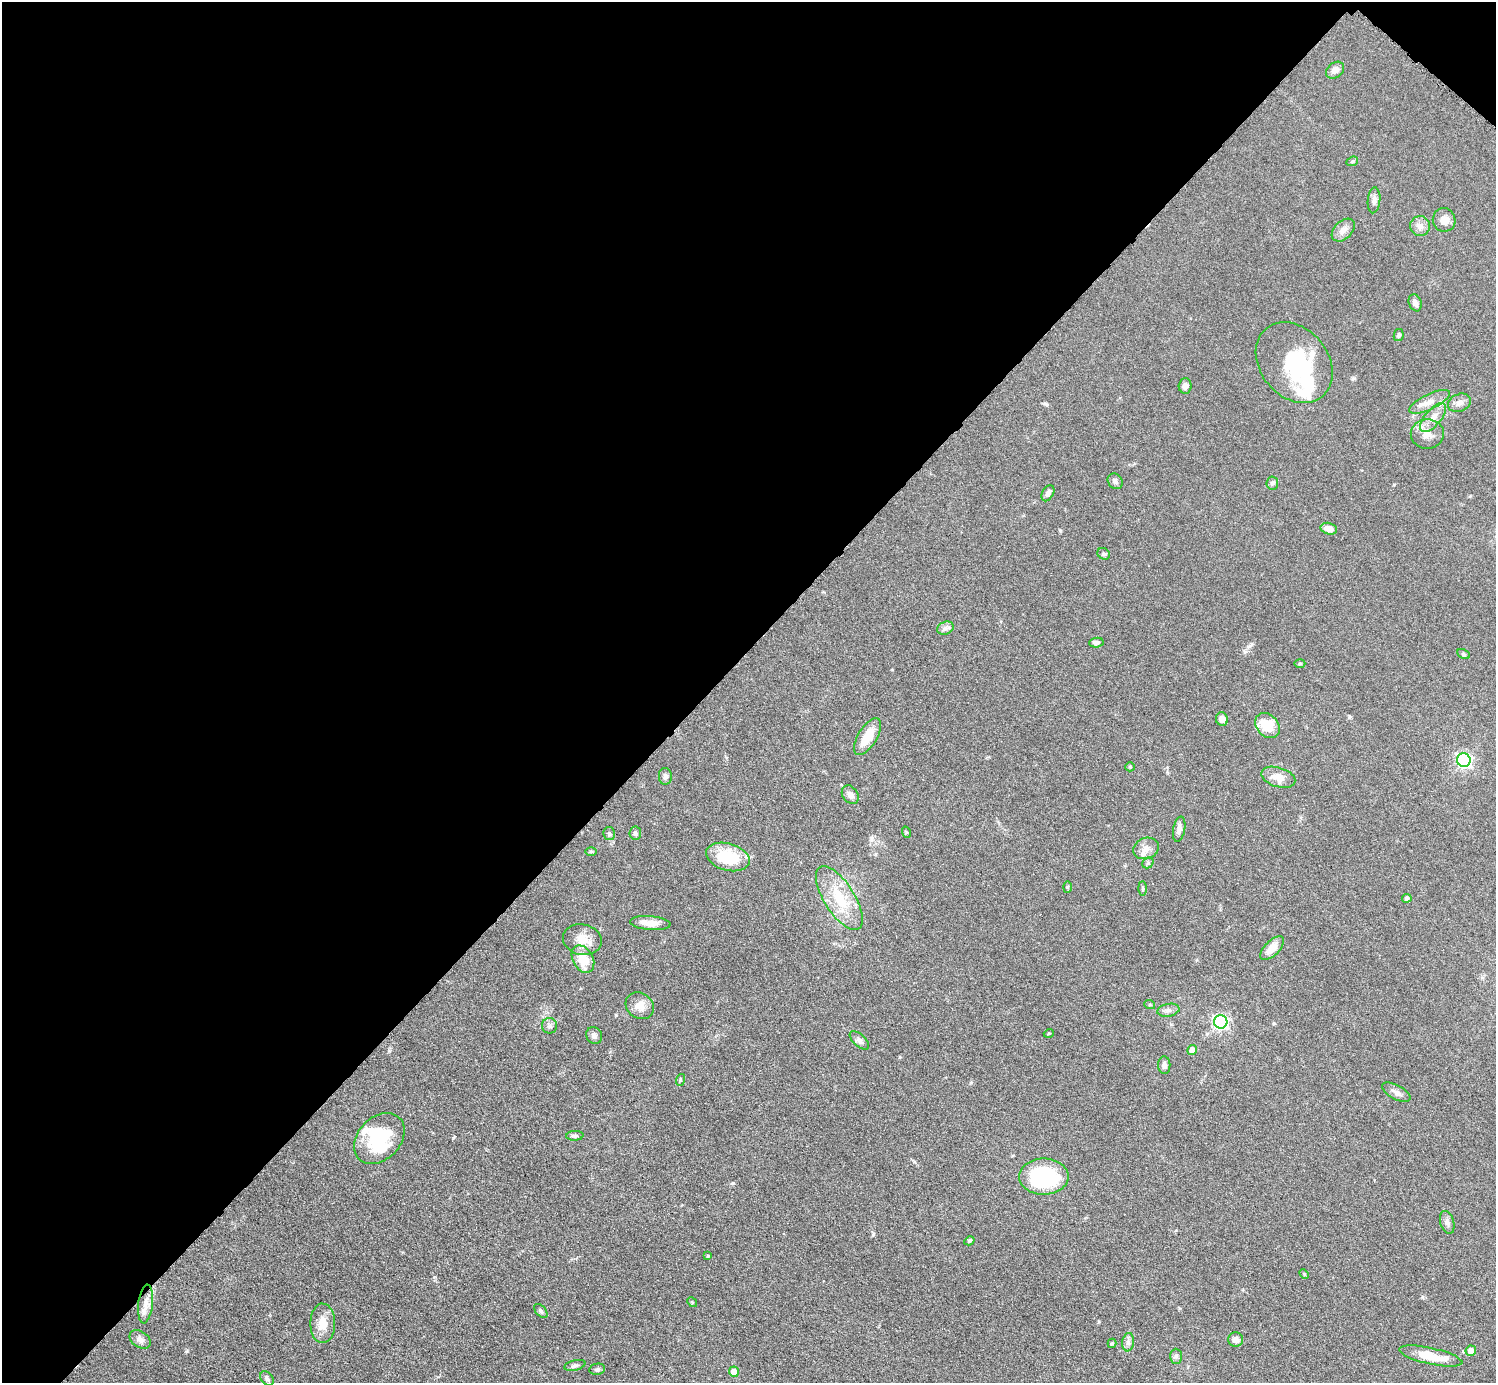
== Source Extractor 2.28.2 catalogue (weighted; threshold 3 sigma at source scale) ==
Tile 2 of 4 x 4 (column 2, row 1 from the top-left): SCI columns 1497-2990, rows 4445-5825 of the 5982 x 5984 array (HDU 1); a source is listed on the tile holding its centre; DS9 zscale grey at full resolution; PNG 1498 x 1385 px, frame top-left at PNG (2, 2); each listed source drawn as its Kron ellipse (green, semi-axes under 4 px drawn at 4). Shown black and unused: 48% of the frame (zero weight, under 6 of 12 exposures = <1% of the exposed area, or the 3 px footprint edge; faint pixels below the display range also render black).
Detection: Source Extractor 2.28.2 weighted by HDU 2 'WHT'; one run over the whole footprint, this tile lists its part. Background 0.0392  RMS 0.0038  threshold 0.0157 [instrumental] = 3 sigma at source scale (4.09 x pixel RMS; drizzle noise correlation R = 1.36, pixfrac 0.8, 0.05/0.05 arcsec/px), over >= 5 px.
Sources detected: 88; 5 inside a brighter object's white glare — neither listed nor drawn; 2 inside a brighter listed object's ellipse — not listed separately; the other 81 listed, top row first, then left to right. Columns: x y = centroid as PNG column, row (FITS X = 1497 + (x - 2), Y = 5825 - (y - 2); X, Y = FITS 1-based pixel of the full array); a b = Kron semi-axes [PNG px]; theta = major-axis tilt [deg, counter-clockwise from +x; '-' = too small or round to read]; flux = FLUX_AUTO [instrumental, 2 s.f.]
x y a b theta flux
1335 70 10 7 40 2.1
1352 161 6 4 22 0.46
1374 200 13 6 85 1.5
1444 220 12 11 - 2.9
1420 226 10 10 - 2.2
1343 230 13 9 45 2.3
1415 303 9 6 -69 1.6
1399 335 6 5 - 0.7
1294 363 44 34 -51 30
1185 386 8 6 87 1.8
1429 402 22 7 25 3.7
1459 403 12 8 22 1.9
1433 417 18 8 49 3.8
1427 434 16 15 - 4.1
1115 481 8 7 - 1.2
1272 483 6 6 - 0.77
1048 493 8 5 61 1.4
1329 529 8 5 -14 2.7
1104 554 7 5 -32 0.66
945 628 8 6 21 1.2
1096 643 7 5 6 1.2
1463 654 6 4 -29 0.54
1300 664 5 3 - 0.43
1222 719 7 6 - 2.1
1267 726 14 10 -48 9
868 737 21 9 58 7.2
1464 760 7 6 - 80
1130 767 5 4 - 0.41
665 776 8 6 -87 1.1
1278 777 17 9 -17 4.4
850 795 10 7 -53 2
1179 829 13 6 79 1.8
906 832 6 3 -72 0.38
635 833 7 6 - 0.85
609 834 6 6 - 0.79
1146 848 13 10 18 2.9
591 851 6 4 0 0.51
728 857 22 13 -16 15
1148 863 6 5 - 0.61
1067 887 6 4 88 0.38
1142 888 7 4 -90 0.49
839 898 37 15 -58 14
1407 898 5 4 - 0.92
650 923 20 7 -4 3.9
582 940 19 15 -13 5.2
1272 948 15 7 45 4.3
583 959 14 10 -61 8
1150 1005 5 3 - 0.39
640 1006 15 12 -36 3.7
1168 1010 11 6 11 1.4
1221 1022 7 6 - 80
549 1026 8 7 - 1.2
1049 1033 5 3 - 0.3
594 1036 8 7 - 1.3
859 1040 12 6 -42 1.3
1192 1050 5 4 - 2.8
1164 1065 9 6 -88 1.5
680 1080 6 3 72 0.41
1396 1092 15 7 -29 1.8
575 1136 8 5 4 0.76
379 1138 29 21 45 20
1044 1177 25 18 1 36
1447 1222 12 7 -73 1.3
969 1241 5 4 - 0.55
708 1256 4 3 - 0.52
1304 1274 5 3 - 0.4
692 1302 5 4 - 0.41
145 1304 19 7 84 3.2
541 1311 8 5 -48 0.8
323 1323 20 12 90 5.5
140 1339 12 8 -35 1.9
1236 1339 7 7 - 1.8
1128 1342 9 6 82 1.3
1112 1343 5 4 - 0.51
1471 1351 5 5 - 2.7
1176 1356 7 6 - 0.93
1431 1356 32 8 -12 8
575 1365 11 5 14 0.95
597 1369 8 5 11 0.8
734 1372 5 5 - 3.2
267 1378 8 5 -56 0.94
Unlisted compact peaks at least as high as the median listed source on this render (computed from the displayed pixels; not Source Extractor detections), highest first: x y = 733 1183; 187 1351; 389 1051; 1250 646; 873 1234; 1060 530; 871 838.